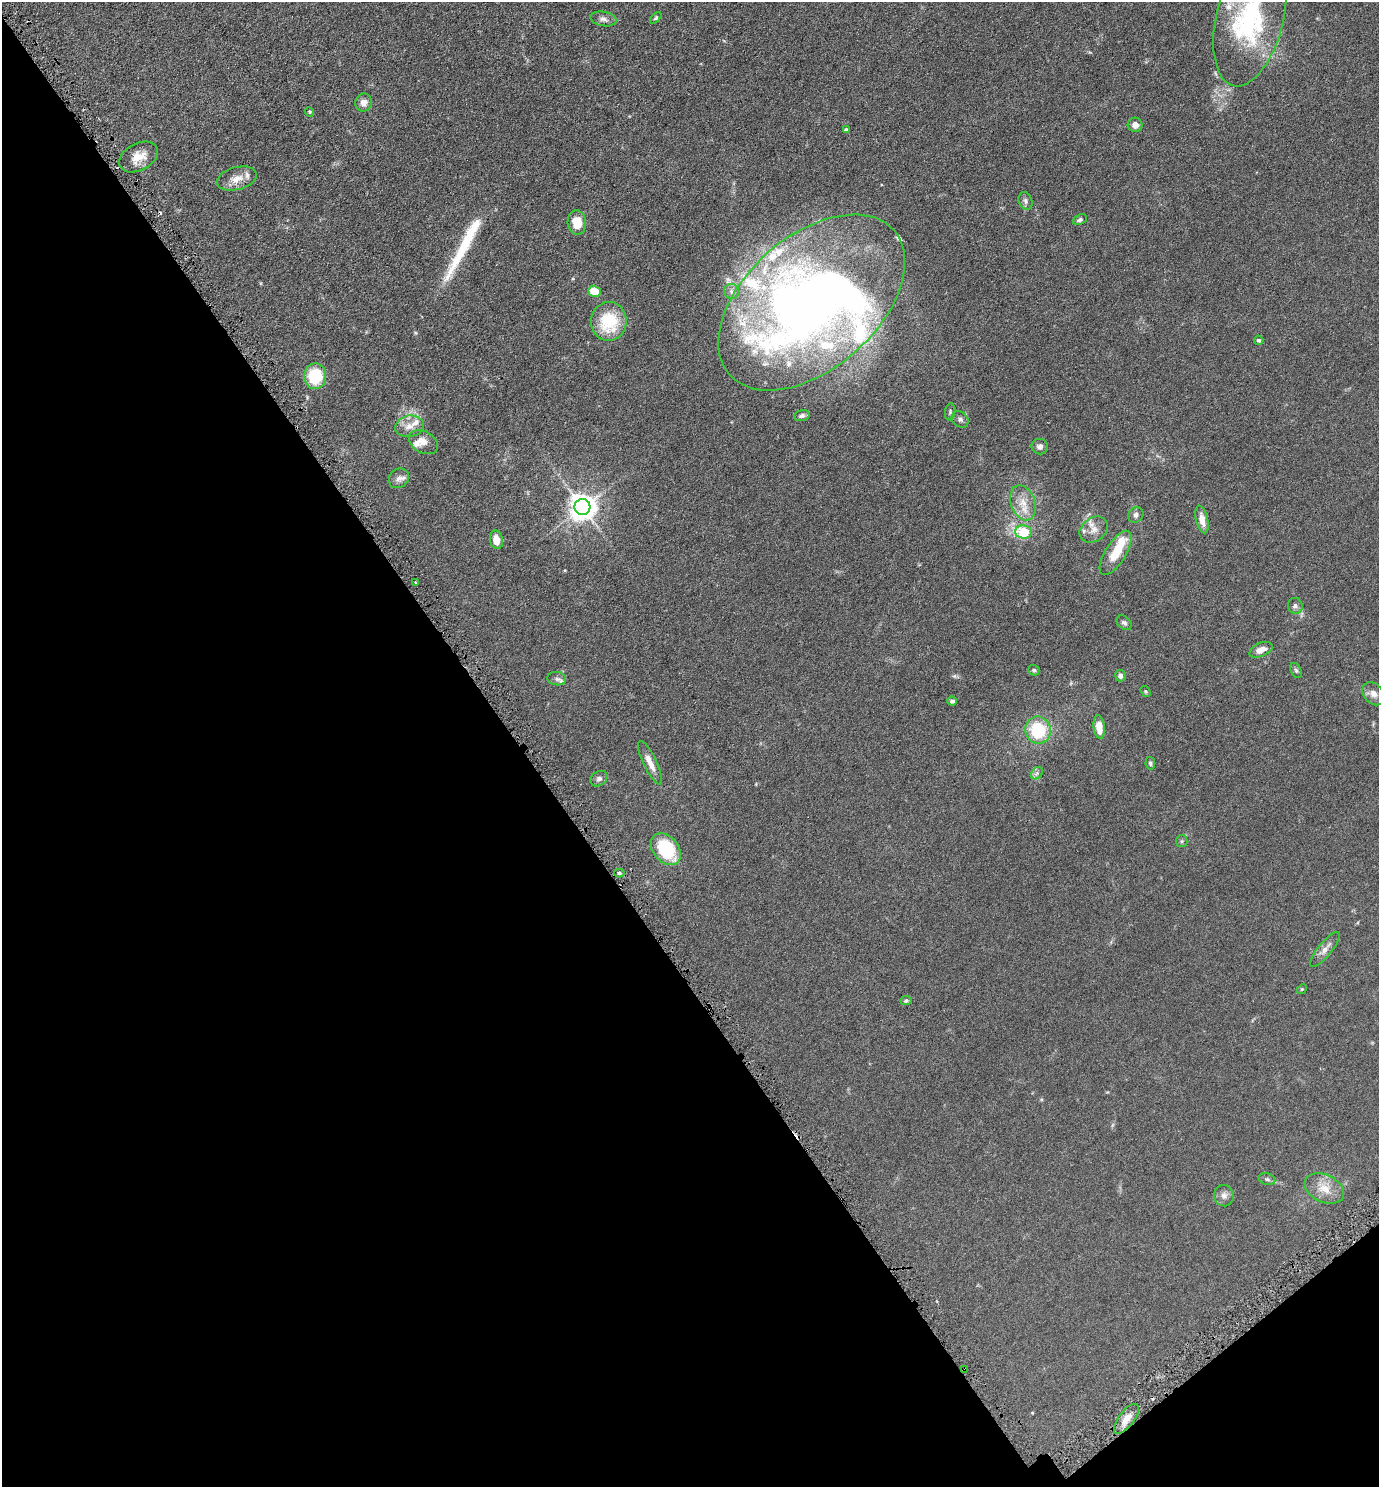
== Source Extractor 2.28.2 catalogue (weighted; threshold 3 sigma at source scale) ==
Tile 14 of 4 x 4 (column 2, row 4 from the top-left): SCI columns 1534-2910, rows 16-1500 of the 5961 x 5968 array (HDU 1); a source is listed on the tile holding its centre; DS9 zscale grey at full resolution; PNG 1381 x 1489 px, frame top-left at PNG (2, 2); each listed source drawn as its Kron ellipse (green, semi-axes under 4 px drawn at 4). Shown black and unused: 40% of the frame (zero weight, under 3 of 6 exposures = <1% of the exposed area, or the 3 px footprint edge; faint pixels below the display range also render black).
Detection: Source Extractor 2.28.2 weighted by HDU 2 'WHT'; one run over the whole footprint, this tile lists its part. Background 0.0673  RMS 0.006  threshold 0.0247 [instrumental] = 3 sigma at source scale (4.09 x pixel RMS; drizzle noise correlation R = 1.36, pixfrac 0.8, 0.05/0.05 arcsec/px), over >= 5 px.
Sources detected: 81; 3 inside a brighter object's white glare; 1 cosmic-ray / hot-pixel residue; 1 long thin detection or spike segment (spike, bleed or trail) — neither listed nor drawn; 15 inside a brighter listed object's ellipse — not listed separately; the other 61 listed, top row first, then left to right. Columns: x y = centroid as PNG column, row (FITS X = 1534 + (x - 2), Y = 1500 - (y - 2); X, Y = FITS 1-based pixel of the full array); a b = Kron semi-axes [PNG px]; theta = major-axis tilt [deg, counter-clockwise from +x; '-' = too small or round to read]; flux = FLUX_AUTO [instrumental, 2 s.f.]
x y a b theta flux
1250 17 70 33 76 70
656 18 7 4 46 0.82
603 19 13 7 -10 2.3
364 102 9 8 - 3.6
309 112 5 4 - 0.61
1135 125 7 7 - 2.6
846 130 4 4 - 1.8
138 157 21 13 28 7.6
237 179 20 11 15 5.9
1026 201 9 6 -70 1.5
1080 220 7 5 22 1.4
577 222 12 9 -84 9.8
595 291 6 5 - 11
732 291 7 7 - 1.9
812 302 110 66 41 510
609 321 19 18 - 24
1259 340 5 4 - 0.97
315 376 13 11 87 23
950 412 8 5 81 0.92
802 416 8 5 16 1.7
960 419 9 7 -41 1.7
409 426 14 10 10 4.7
423 442 15 10 -30 4.4
1040 447 8 7 - 2.1
399 478 10 9 - 2.6
1023 503 18 12 -71 7.5
582 507 8 8 - 580
1136 515 8 7 - 1.7
1202 519 14 6 -77 5
1094 529 15 11 35 5.1
1024 532 8 6 -10 22
496 540 9 6 -77 5.8
1116 553 25 10 58 12
415 582 2 2 - 0.37
1295 606 8 7 - 1.7
1124 623 8 6 -39 1.4
1261 650 12 7 23 3.9
1034 670 5 5 - 0.88
1296 670 8 5 -63 0.95
1120 676 6 5 - 1.9
557 679 9 6 -6 1.6
1146 691 6 4 -54 0.67
1374 694 13 9 -48 3.6
952 701 4 4 - 1.2
1099 727 12 5 -83 8
1038 730 13 13 - 25
650 763 24 6 -64 5.6
1150 763 6 4 -79 0.89
1037 773 7 5 46 1.2
599 779 9 7 35 1.9
1182 841 6 5 - 0.89
666 849 18 12 -50 31
619 873 5 4 - 0.83
1325 949 22 7 51 3.7
1302 989 5 4 - 0.56
906 1001 6 4 11 0.91
1267 1179 8 5 -15 1.2
1324 1189 21 13 -26 7.9
1224 1196 10 9 - 2.7
965 1369 3 2 - 0.44
1126 1419 18 7 53 5.6
Overlapping masked pixels (flux is a lower limit): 1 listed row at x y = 965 1369
Isophote crosses this tile's border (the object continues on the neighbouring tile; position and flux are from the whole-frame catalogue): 1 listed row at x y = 1250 17